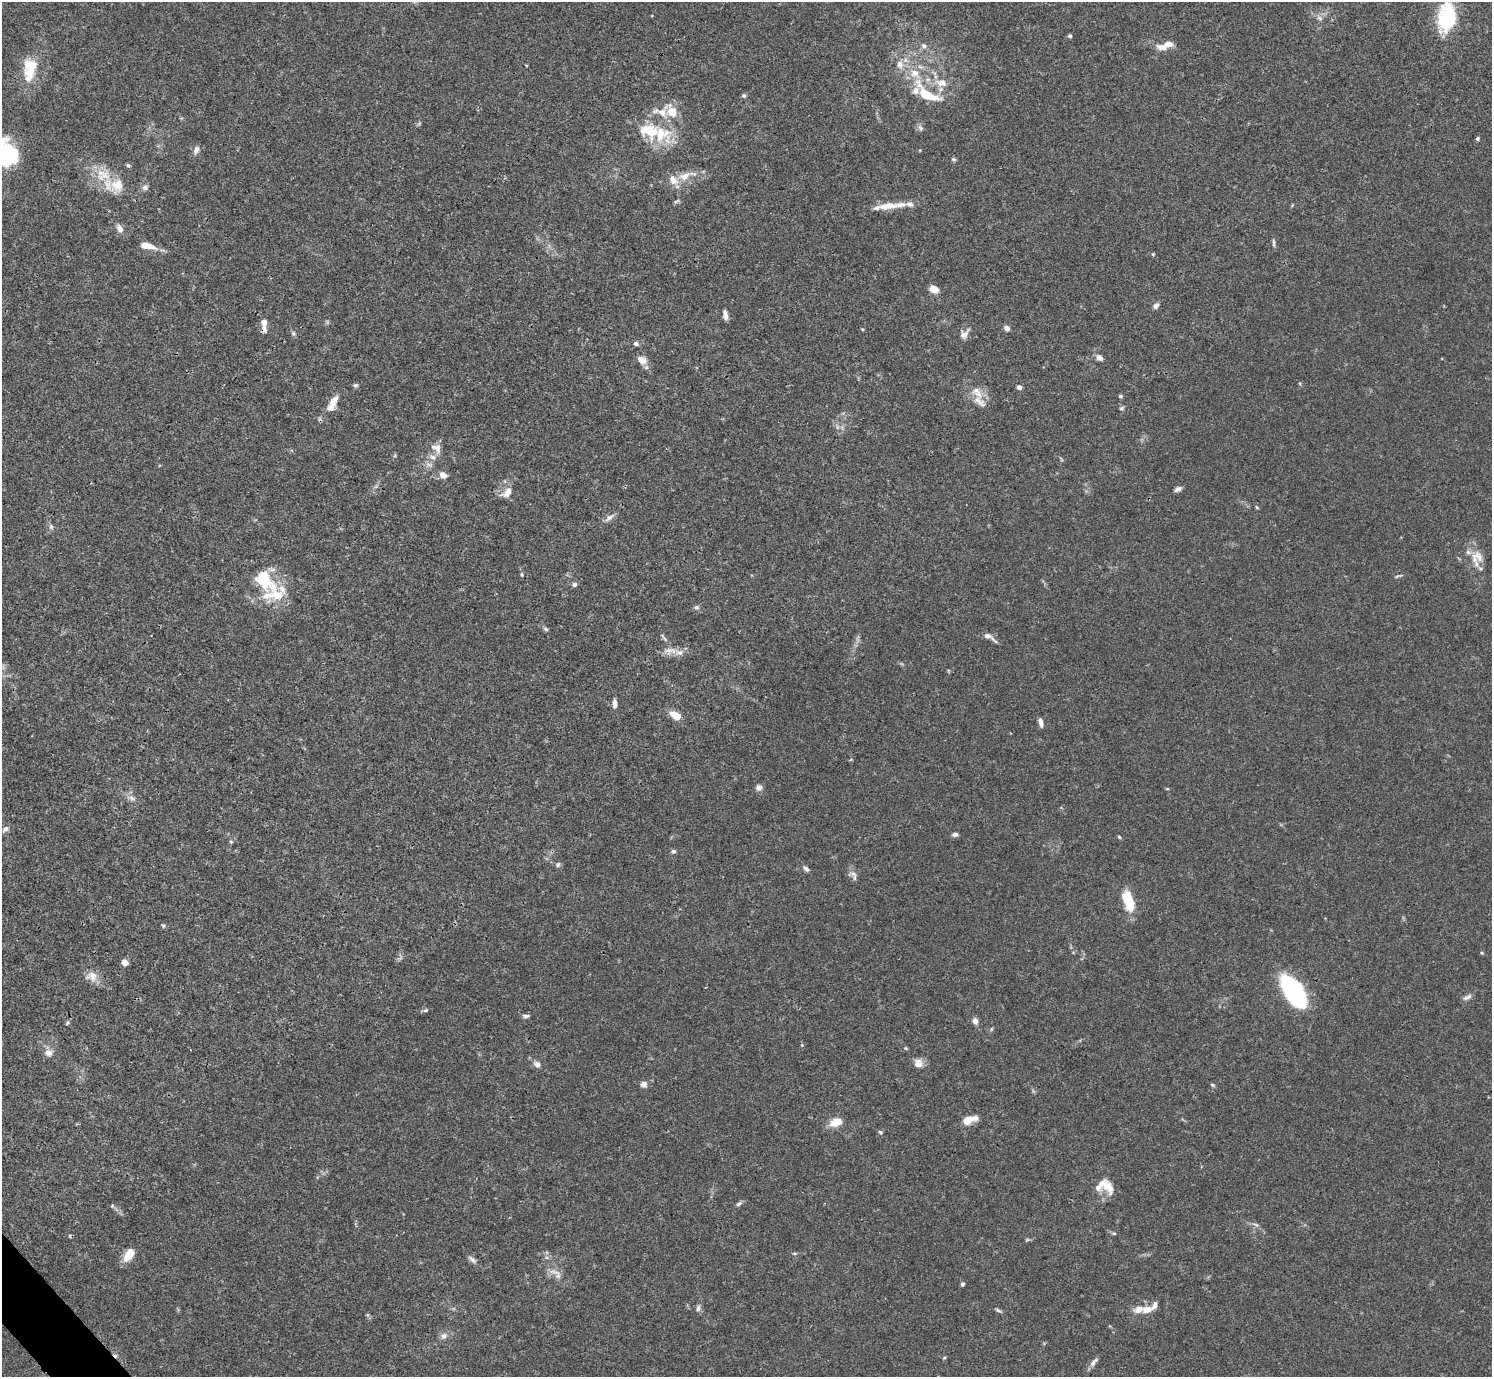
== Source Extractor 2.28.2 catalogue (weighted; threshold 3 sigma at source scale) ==
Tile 7 of 4 x 4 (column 3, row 2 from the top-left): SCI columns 2980-4469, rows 2909-4283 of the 5961 x 5958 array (HDU 1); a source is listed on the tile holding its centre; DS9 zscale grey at full resolution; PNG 1494 x 1379 px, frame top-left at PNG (2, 2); no overlay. Shown black and unused: <1% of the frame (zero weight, under 3 of 4 exposures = <1% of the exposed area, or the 3 px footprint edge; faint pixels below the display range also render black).
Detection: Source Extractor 2.28.2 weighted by HDU 2 'WHT'; one run over the whole footprint, this tile lists its part. Background 0.0165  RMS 0.0021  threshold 0.00959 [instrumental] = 3 sigma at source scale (4.5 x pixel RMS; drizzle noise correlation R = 1.50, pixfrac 1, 0.05/0.05 arcsec/px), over >= 5 px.
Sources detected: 137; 3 inside a brighter object's white glare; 2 cosmic-ray / hot-pixel residue — not listed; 23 inside a brighter listed object's ellipse — not listed separately; the other 109 listed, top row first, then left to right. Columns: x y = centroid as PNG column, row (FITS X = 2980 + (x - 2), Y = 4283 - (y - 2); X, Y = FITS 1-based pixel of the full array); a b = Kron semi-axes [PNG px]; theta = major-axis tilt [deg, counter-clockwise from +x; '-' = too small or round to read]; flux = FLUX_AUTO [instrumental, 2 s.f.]
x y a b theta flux
1446 17 34 20 81 12
1320 18 7 6 - 0.58
1070 36 4 4 - 0.39
924 46 8 6 -55 0.62
1164 47 20 8 -7 2
900 64 9 9 - 1.5
31 65 22 14 3 4.2
915 73 14 12 -23 2.9
942 83 16 10 -8 2.4
927 95 24 11 -22 5.3
744 96 6 6 - 0.37
920 128 10 6 -59 0.57
661 134 31 26 -5 9.4
1477 139 4 4 - 0.35
196 150 10 6 67 0.9
6 153 17 11 67 6.5
954 159 6 5 - 0.31
128 165 5 5 - 0.4
103 174 26 12 -26 4.5
684 176 15 10 18 2.4
145 187 7 7 - 0.7
676 201 6 4 20 0.32
887 206 27 8 6 3.4
120 229 10 7 -65 1.2
1274 243 12 3 -88 0.43
147 246 17 6 -11 2.7
1153 254 5 4 - 0.23
934 289 9 7 -34 1.7
1156 305 8 6 49 0.72
725 315 12 5 -86 0.99
264 324 14 6 -87 2
1007 328 7 6 - 0.79
862 329 4 3 - 0.19
964 334 14 9 47 1.3
636 344 6 5 - 0.49
1100 358 9 7 -31 0.86
642 360 14 9 -37 1.5
355 385 6 5 - 0.39
1019 387 5 4 - 0.89
1120 396 5 4 - 0.35
979 402 25 9 -45 2.4
332 403 25 9 63 2.9
1122 408 6 5 - 0.33
437 448 15 11 -34 1.6
443 475 11 8 -20 1.2
1178 489 9 5 25 0.72
507 492 16 9 45 1.7
1257 507 5 3 - 0.21
609 518 16 5 39 0.92
51 527 7 5 45 0.44
1478 556 18 12 -41 2.9
522 574 7 3 -82 0.28
1397 576 9 3 10 0.31
263 579 35 22 -43 9.4
574 584 5 5 - 0.6
696 607 7 5 -13 0.46
546 629 7 4 -27 0.35
662 636 8 3 -46 0.35
989 637 17 5 -31 1.2
679 653 11 8 1 1.3
615 704 11 5 90 1
675 715 11 7 -29 2.9
1041 723 10 5 -78 0.91
759 787 8 7 - 0.88
132 798 9 6 -40 0.8
5 829 9 6 34 0.83
955 834 6 5 - 0.67
1119 837 5 4 - 0.26
231 842 5 4 - 0.29
673 851 6 5 - 0.43
558 865 7 6 - 0.45
806 869 9 6 -40 0.6
853 874 10 4 -22 0.59
1128 900 19 8 -72 8.7
163 926 5 4 - 0.27
1482 953 5 4 - 0.21
125 962 7 6 - 1
92 976 16 12 -4 2
1292 989 30 19 -60 22
1467 997 13 5 29 0.73
425 1010 7 4 19 0.37
526 1016 10 5 -3 0.5
975 1021 7 6 - 0.99
67 1023 6 3 54 0.28
802 1045 5 4 - 0.21
906 1048 5 4 - 0.24
48 1053 11 9 -32 1.3
918 1063 12 11 - 1.5
537 1064 9 7 -38 0.9
644 1084 8 7 - 0.94
1212 1085 6 4 -21 0.29
969 1119 16 8 18 2.7
836 1122 16 9 22 2.5
880 1132 6 5 - 0.39
1108 1186 25 17 2 3.3
739 1204 8 5 38 0.48
112 1206 5 4 - 0.26
1256 1225 8 3 -19 0.4
1114 1233 6 3 18 0.24
1027 1240 6 4 18 0.27
129 1255 14 7 54 4.2
472 1259 12 5 -41 0.72
555 1272 18 5 -13 1.1
962 1284 5 4 - 0.4
698 1308 10 5 71 0.57
1147 1309 12 8 19 1.8
998 1310 9 4 -28 0.39
444 1336 10 7 38 0.96
1093 1362 14 6 51 0.91
Overlapping masked pixels (flux is a lower limit): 1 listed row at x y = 264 324
Isophote crosses this tile's border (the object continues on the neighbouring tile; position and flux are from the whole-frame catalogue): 2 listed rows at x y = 1446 17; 6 153